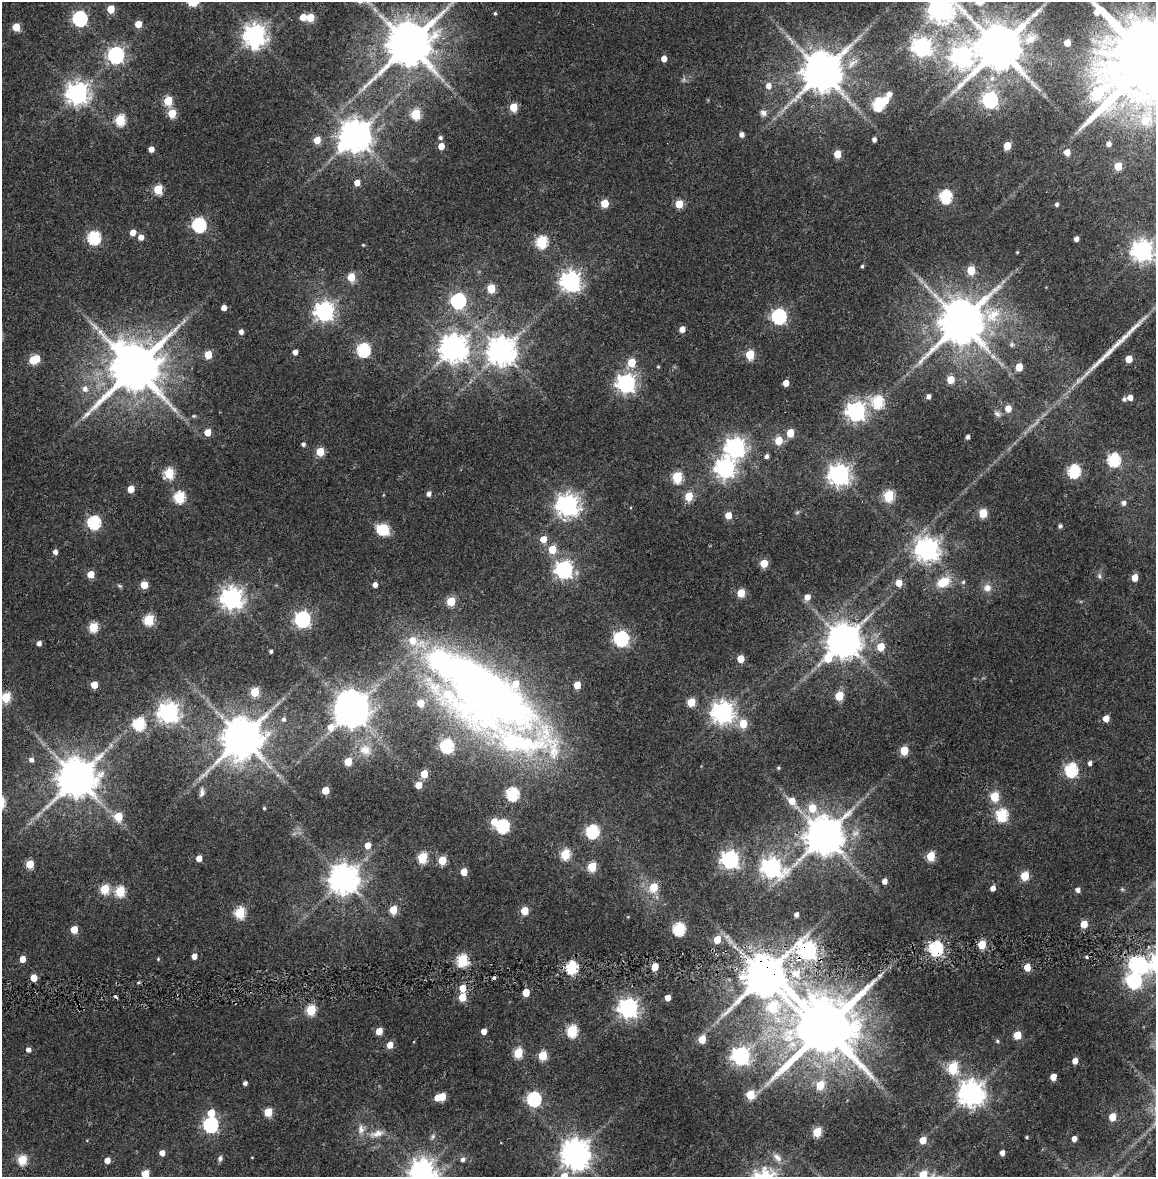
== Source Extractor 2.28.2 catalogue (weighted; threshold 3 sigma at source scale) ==
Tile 7 of 4 x 4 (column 3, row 2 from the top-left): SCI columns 2323-3476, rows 2425-3599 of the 4634 x 4850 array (HDU 1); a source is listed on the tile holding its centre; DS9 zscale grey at full resolution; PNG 1158 x 1179 px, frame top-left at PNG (2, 2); no overlay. Shown black and unused: <1% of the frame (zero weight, under 2 of 4 exposures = <1% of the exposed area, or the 3 px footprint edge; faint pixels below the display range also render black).
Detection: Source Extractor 2.28.2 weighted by HDU 2 'WHT'; one run over the whole footprint, this tile lists its part. Background 0.0247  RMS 0.0043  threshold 0.0193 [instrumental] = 3 sigma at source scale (4.5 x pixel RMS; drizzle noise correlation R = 1.50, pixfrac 1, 0.0396/0.0396 arcsec/px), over >= 5 px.
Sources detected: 306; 3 too faint to see at this stretch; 8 inside a brighter object's white glare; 2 cosmic-ray / hot-pixel residue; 1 long thin detection or spike segment (spike, bleed or trail) — not listed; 4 inside a brighter listed object's ellipse — not listed separately; the other 288 listed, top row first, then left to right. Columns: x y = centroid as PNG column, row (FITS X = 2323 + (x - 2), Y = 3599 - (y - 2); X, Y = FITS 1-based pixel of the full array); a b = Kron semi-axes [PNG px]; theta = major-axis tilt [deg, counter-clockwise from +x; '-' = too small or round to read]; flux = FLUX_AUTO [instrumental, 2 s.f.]
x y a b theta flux
111 9 5 5 - 8.9
941 9 10 9 - 430
495 13 4 4 - 0.53
303 17 5 5 - 5.1
310 17 5 5 - 11
80 18 7 6 - 82
138 24 5 5 - 5.9
16 27 5 5 - 9.5
255 35 9 7 -88 300
1030 39 19 14 46 6.7
1067 43 5 5 - 5.7
409 45 13 12 - 1900
922 47 7 7 - 200
999 48 13 12 - 2100
116 55 7 6 - 120
962 56 12 9 -86 240
664 59 5 4 - 3.2
1150 61 26 22 54 8200
822 72 11 10 - 1400
992 78 7 7 - 1.6
684 79 7 4 71 0.7
768 86 7 6 - 2.7
77 93 8 8 - 290
889 94 5 5 - 2.4
990 100 7 6 - 82
168 101 5 5 - 14
878 105 6 6 - 37
513 107 5 5 - 12
172 113 5 5 - 12
763 113 9 9 - 1.9
416 114 6 5 - 21
120 120 6 5 - 23
1145 121 7 6 - 7.5
742 134 5 5 - 2
355 136 9 9 - 720
440 138 5 5 - 0.92
874 139 4 4 - 1.4
317 140 6 5 - 5.3
1109 144 5 4 - 1.5
441 146 5 4 - 4.6
1007 146 5 5 - 7.9
151 149 4 4 - 3
1067 152 5 5 - 4.4
837 154 5 5 - 8.8
1118 166 5 5 - 8.6
357 183 5 5 - 3.8
158 189 5 5 - 18
945 196 6 6 - 48
605 203 5 5 - 9.6
679 204 5 5 - 10
1057 204 5 4 - 0.85
199 225 6 6 - 65
133 232 5 5 - 3.6
141 237 5 5 - 2.6
94 238 6 6 - 45
1076 239 4 4 - 1.9
542 242 6 6 - 35
1142 251 8 7 - 250
1017 252 4 3 - 0.36
862 266 4 3 - 0.58
971 270 5 5 - 13
351 277 5 5 - 11
571 281 7 7 - 220
491 288 5 5 - 11
458 301 7 6 - 91
224 308 4 4 - 2.7
324 311 7 7 - 200
992 315 24 21 16 14
779 316 7 6 - 81
961 322 13 11 56 1800
682 329 5 4 - 3.3
241 332 5 4 - 1.7
1011 344 6 6 - 0.87
453 348 9 9 - 480
363 350 6 6 - 53
501 351 9 9 - 530
295 352 4 4 - 2.1
208 355 5 5 - 9.7
750 355 6 5 - 16
993 356 6 6 - 1.1
1129 359 5 5 - 6.7
33 360 5 5 - 12
632 363 6 5 - 11
658 367 4 4 - 0.39
1019 367 5 5 - 7.9
134 368 15 15 - 2300
950 380 5 5 - 7.7
626 383 7 7 - 180
786 383 5 4 - 4
85 389 8 7 - 2.1
928 396 4 4 - 1.5
1130 398 5 5 - 2.9
1124 399 6 5 - 0.87
878 402 6 6 - 36
1008 409 6 6 - 3.9
856 411 7 7 - 200
997 414 10 7 -39 1.5
194 416 5 4 - 0.49
207 432 5 5 - 6.1
790 433 5 5 - 8.5
968 437 4 4 - 1.3
778 441 5 5 - 9.3
303 444 4 4 - 1.1
735 447 8 7 - 190
320 451 5 5 - 12
767 456 5 4 - 1.2
1114 460 6 6 - 48
725 468 8 7 - 190
1074 471 6 6 - 50
169 473 6 5 - 22
839 475 7 7 - 260
677 477 6 5 - 25
131 489 5 5 - 5.2
429 494 5 5 - 1.5
689 496 6 5 - 11
889 496 6 5 - 27
179 497 6 6 - 33
1124 503 6 5 - 1.4
567 505 8 8 - 300
983 513 5 5 - 14
728 515 5 5 - 5.7
94 522 6 6 - 50
1060 526 4 4 - 1
382 529 13 11 -23 9.9
543 539 6 5 - 5.1
552 549 5 5 - 10
927 549 8 8 - 330
55 552 5 4 - 1.8
764 563 5 5 - 9
564 570 7 7 - 150
91 574 5 5 - 7.5
1099 576 7 5 -69 0.95
1135 578 5 4 - 5.8
943 582 17 11 26 7.9
963 582 5 5 - 0.64
899 583 6 5 - 5
144 585 5 5 - 8.1
375 585 4 4 - 1.9
120 586 7 4 -31 0.56
987 588 10 9 - 2.7
741 593 5 5 - 10
807 597 6 5 - 2.9
232 598 8 7 - 270
451 601 5 5 - 15
303 619 7 6 - 120
149 620 6 5 - 26
93 627 5 5 - 19
621 639 6 6 - 90
413 641 22 10 -23 9.2
843 641 10 9 - 910
39 643 4 4 - 1.8
881 647 5 5 - 9.4
271 651 3 3 - 0.77
828 658 10 6 60 12
741 659 5 5 - 7.3
94 685 5 5 - 6
577 685 5 5 - 6.8
255 692 5 5 - 16
839 696 5 5 - 13
6 697 6 5 - 16
487 697 94 45 -26 370
691 702 5 5 - 12
351 711 11 9 31 770
722 712 8 7 - 270
169 713 7 7 - 240
283 719 7 6 - 1.3
1106 719 5 5 - 4.1
139 724 6 6 - 36
743 724 6 5 - 12
242 738 11 11 - 1400
447 746 6 6 - 56
365 750 18 15 -21 6
904 750 5 5 - 14
31 760 5 5 - 1.5
348 762 5 5 - 9.4
1090 763 5 4 - 1.2
778 768 4 3 - 0.5
1071 770 7 6 - 54
424 774 5 5 - 9.8
76 778 11 10 - 1300
418 785 5 5 - 5.9
325 790 5 5 - 8.1
202 792 12 6 80 1.5
512 794 6 6 - 44
994 797 5 5 - 18
792 801 7 6 - 5.1
264 808 3 3 - 0.45
812 808 7 7 - 7.5
1002 815 6 6 - 42
118 816 5 5 - 10
502 826 6 6 - 53
592 831 6 6 - 51
824 836 11 10 - 1300
368 845 6 5 - 4
565 854 6 5 - 24
931 856 5 5 - 16
422 857 6 5 - 26
199 858 5 4 - 3.7
730 859 7 7 - 160
442 860 5 5 - 11
30 864 5 5 - 11
592 867 5 5 - 19
771 868 8 7 - 190
464 872 5 5 - 6.7
1025 876 5 5 - 16
344 879 9 9 - 600
884 881 4 4 - 2.6
654 887 6 5 - 12
993 888 5 4 - 2.3
105 889 5 5 - 17
1122 889 5 5 - 0.44
1078 890 5 5 - 1.7
120 891 6 5 - 23
393 910 5 5 - 9.7
524 911 5 5 - 9.8
240 912 6 5 - 29
796 915 5 4 - 1.2
1084 924 5 5 - 7.1
74 929 5 5 - 7.3
679 929 6 6 - 45
717 939 5 5 - 8.5
982 945 5 5 - 13
936 948 6 6 - 72
807 950 8 7 - 170
194 956 4 4 - 2.6
1087 958 4 3 - 1.5
23 959 5 4 - 4.4
158 959 4 3 - 0.35
462 960 6 5 - 35
1140 965 6 5 - 57
571 967 6 5 - 45
655 967 5 4 - 9
1027 967 5 5 - 6.8
796 973 13 11 -15 5.7
764 976 12 11 - 1700
33 978 5 5 - 6.5
1134 981 9 7 76 82
463 988 5 5 - 5.6
526 993 5 4 - 7.5
463 997 5 5 - 11
668 998 5 4 - 3.3
773 1007 7 6 - 23
628 1008 7 7 - 210
311 1010 6 5 - 23
825 1028 17 16 - 3700
379 1031 5 5 - 7
484 1031 4 4 - 3.3
572 1031 6 5 - 35
1017 1035 5 5 - 10
702 1039 5 5 - 7.5
997 1041 6 5 - 0.62
390 1045 5 5 - 4.7
28 1050 5 5 - 1.7
518 1053 6 5 - 20
542 1056 5 5 - 15
741 1056 7 7 - 160
1075 1061 5 4 - 3.1
953 1068 6 5 - 27
1053 1077 5 5 - 4.5
245 1083 4 4 - 1.3
820 1085 6 5 - 9.7
971 1093 8 8 - 420
750 1095 5 5 - 14
442 1097 5 5 - 11
534 1099 6 6 - 67
268 1112 5 5 - 14
211 1113 6 5 - 7.1
1112 1117 5 5 - 6.4
211 1125 6 6 - 86
361 1129 13 8 90 2.5
817 1132 5 5 - 16
377 1134 21 9 14 4.1
433 1136 8 6 74 0.95
1027 1137 3 3 - 0.42
1074 1139 4 4 - 2.5
923 1140 5 5 - 7.1
162 1153 5 4 - 2.8
575 1153 9 8 - 530
1002 1153 4 4 - 2.1
220 1158 7 5 77 1.1
777 1158 14 8 -44 2.4
463 1159 6 5 - 1.3
22 1160 5 5 - 20
107 1160 5 4 - 3.5
422 1171 8 8 - 300
145 1174 5 5 - 11
923 1175 7 6 - 8.2
564 1176 6 6 - 5.3
Overlapping masked pixels (flux is a lower limit): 3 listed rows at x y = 936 948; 807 950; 764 976
Isophote crosses this tile's border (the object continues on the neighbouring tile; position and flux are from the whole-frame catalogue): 6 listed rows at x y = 941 9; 1150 61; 422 1171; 145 1174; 923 1175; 564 1176